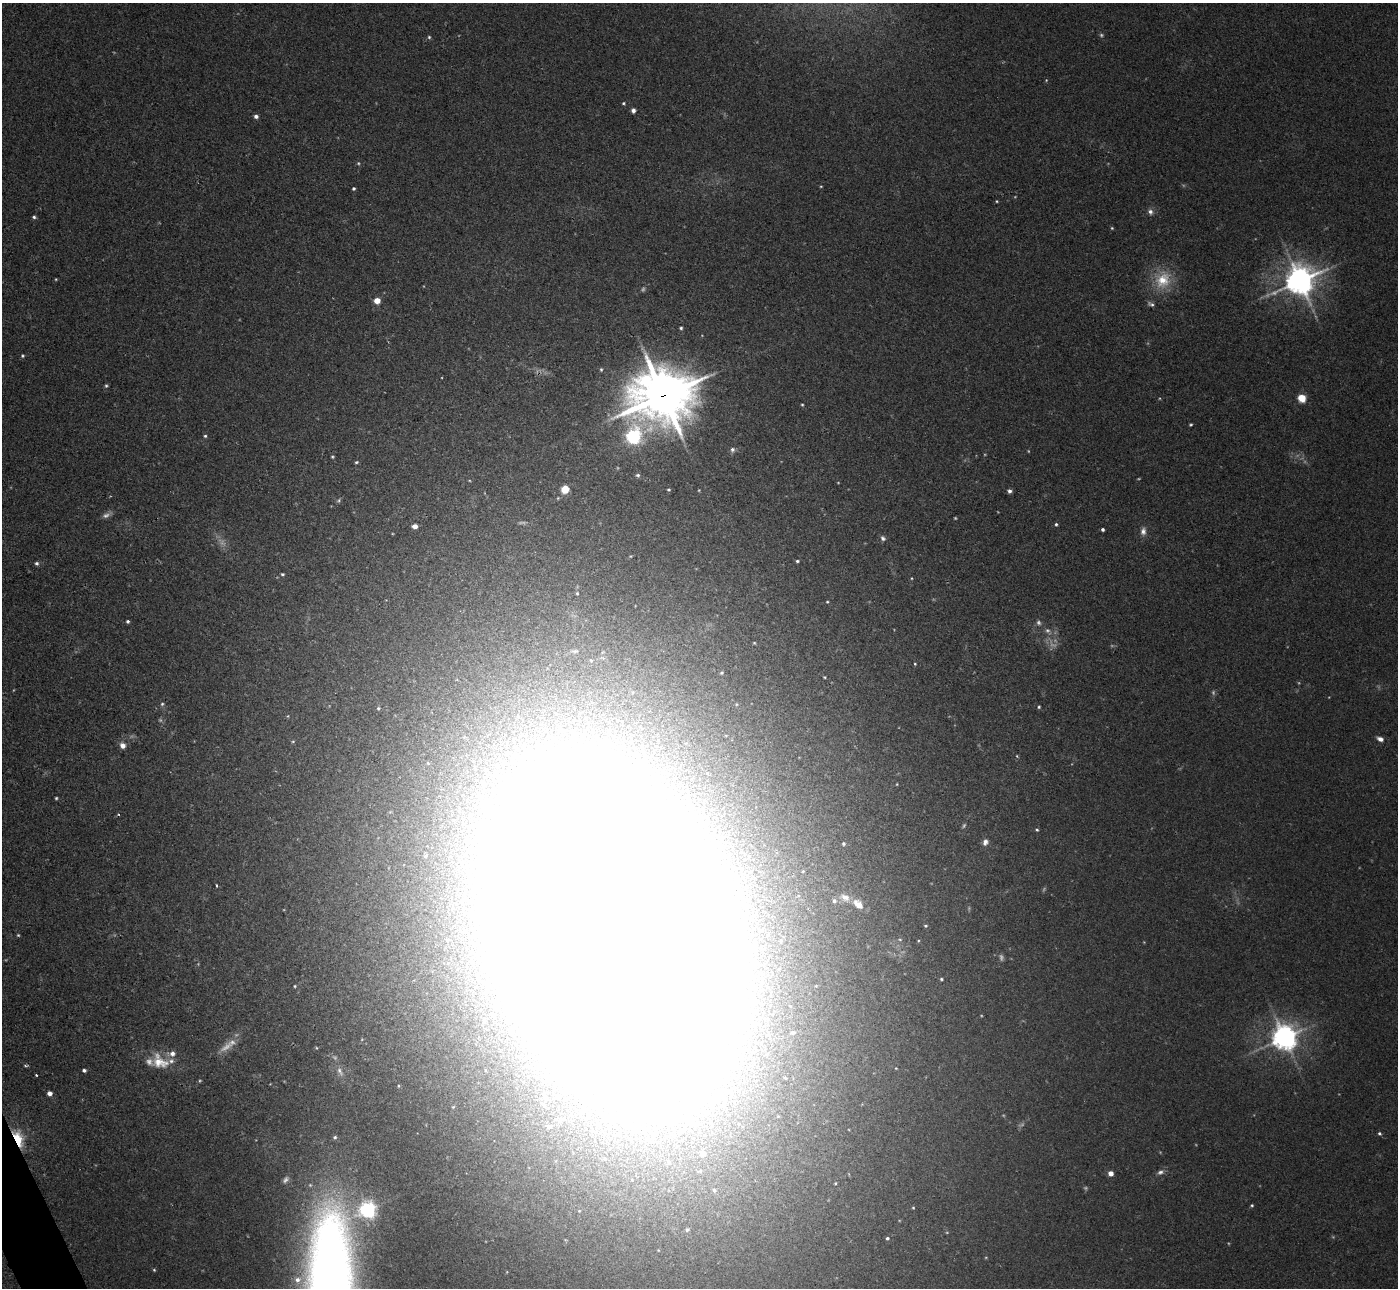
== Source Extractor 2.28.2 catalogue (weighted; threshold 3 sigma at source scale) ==
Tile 7 of 4 x 4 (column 3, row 2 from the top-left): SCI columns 2836-4231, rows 2756-4041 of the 5657 x 5637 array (HDU 1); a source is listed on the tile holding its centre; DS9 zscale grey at full resolution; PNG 1400 x 1290 px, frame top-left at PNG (2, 3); no overlay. Shown black and unused: <1% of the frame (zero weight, under 2 of 3 exposures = <1% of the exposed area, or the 3 px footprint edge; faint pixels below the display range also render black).
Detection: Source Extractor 2.28.2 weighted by HDU 2 'WHT'; one run over the whole footprint, this tile lists its part. Background 0.0422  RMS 0.0074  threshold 0.0332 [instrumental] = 3 sigma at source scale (4.5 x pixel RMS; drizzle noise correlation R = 1.50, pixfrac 1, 0.05/0.05 arcsec/px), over >= 5 px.
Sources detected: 138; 31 too faint to see at this stretch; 4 inside a brighter object's white glare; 1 cosmic-ray / hot-pixel residue — not listed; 2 inside a brighter listed object's ellipse — not listed separately; the other 100 listed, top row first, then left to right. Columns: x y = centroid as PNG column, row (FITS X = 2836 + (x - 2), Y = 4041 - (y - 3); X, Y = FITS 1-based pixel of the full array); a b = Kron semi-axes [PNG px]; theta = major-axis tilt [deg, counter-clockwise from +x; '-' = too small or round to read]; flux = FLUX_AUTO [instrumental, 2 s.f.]
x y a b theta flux
429 37 5 4 - 1.2
624 103 5 3 - 1
633 110 4 4 - 3.1
256 116 5 5 - 2.5
358 163 5 5 - 1.1
821 186 4 3 - 0.66
354 188 4 3 - 1.3
997 201 3 3 - 0.73
1150 212 8 7 - 3.2
34 217 5 4 - 1.5
1112 228 5 4 - 0.82
56 279 4 3 - 0.65
1163 280 26 23 72 27
1299 281 11 9 30 1100
377 301 5 4 - 12
1151 304 9 5 -29 2.1
681 328 4 4 - 1.3
22 356 4 4 - 1.1
601 369 5 4 - 1.2
106 386 5 4 - 1.2
663 395 23 19 10 3500
1302 398 5 5 - 33
802 405 4 3 - 0.82
1191 425 3 3 - 0.94
205 436 4 4 - 1.2
633 436 7 7 - 230
732 450 7 6 - 2.3
332 457 4 4 - 0.92
356 462 5 3 - 1.1
638 475 5 5 - 1.5
565 489 5 5 - 32
668 490 3 3 - 0.95
1009 491 5 4 - 2.3
558 498 4 4 - 0.72
1056 524 4 4 - 1.4
415 526 4 4 - 6.7
1103 529 3 3 - 1.6
1143 531 12 7 84 4.2
883 538 7 6 - 2.2
797 561 4 3 - 1.2
36 563 5 5 - 1.8
282 574 4 3 - 1.1
912 578 4 3 - 0.61
577 593 5 4 - 1.1
827 602 4 3 - 0.73
128 621 4 3 - 1.5
1047 630 8 7 - 2.7
754 643 4 3 - 0.83
575 651 13 6 -2 3.3
915 664 4 4 - 0.8
721 673 5 4 - 1.1
824 677 3 2 - 0.7
162 704 6 5 - 1.4
1039 707 4 4 - 1
378 708 5 4 - 1.1
1380 739 8 5 -20 3.7
122 745 7 6 - 5.1
1017 756 5 3 - 0.69
897 784 3 3 - 0.58
56 798 4 3 - 1
1037 830 5 4 - 1.1
985 842 9 7 68 3.4
843 844 3 3 - 1.3
803 871 4 3 - 0.61
216 885 4 2 - 0.79
845 897 13 9 -25 5.3
834 901 5 5 - 1.9
858 904 13 8 -42 8.3
926 926 4 3 - 0.96
465 931 9 8 - 4.6
613 931 175 95 -70 19000
18 935 4 4 - 0.85
900 939 5 3 - 0.79
447 940 6 6 - 1.6
941 979 4 3 - 1
295 986 3 3 - 0.83
496 1008 5 4 - 1.4
793 1033 5 4 - 1.4
1284 1037 8 8 - 810
160 1062 25 18 -31 18
84 1070 4 3 - 1.9
340 1071 15 6 -61 4.4
50 1093 4 4 - 4.9
545 1098 8 8 - 3.6
549 1126 7 6 - 2.7
1379 1133 5 4 - 1.4
335 1137 5 5 - 1.5
17 1139 10 6 -73 92
702 1153 7 7 - 3.1
605 1159 6 6 - 1.5
1160 1172 9 6 21 2.8
1111 1173 4 4 - 7.2
714 1190 6 5 - 1.4
1252 1205 4 4 - 0.99
913 1208 3 3 - 0.68
368 1210 7 6 - 330
687 1230 5 5 - 1.2
887 1238 4 4 - 1.3
154 1270 4 4 - 0.86
297 1280 10 8 12 5.4
Overlapping masked pixels (flux is a lower limit): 3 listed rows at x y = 663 395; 613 931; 17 1139